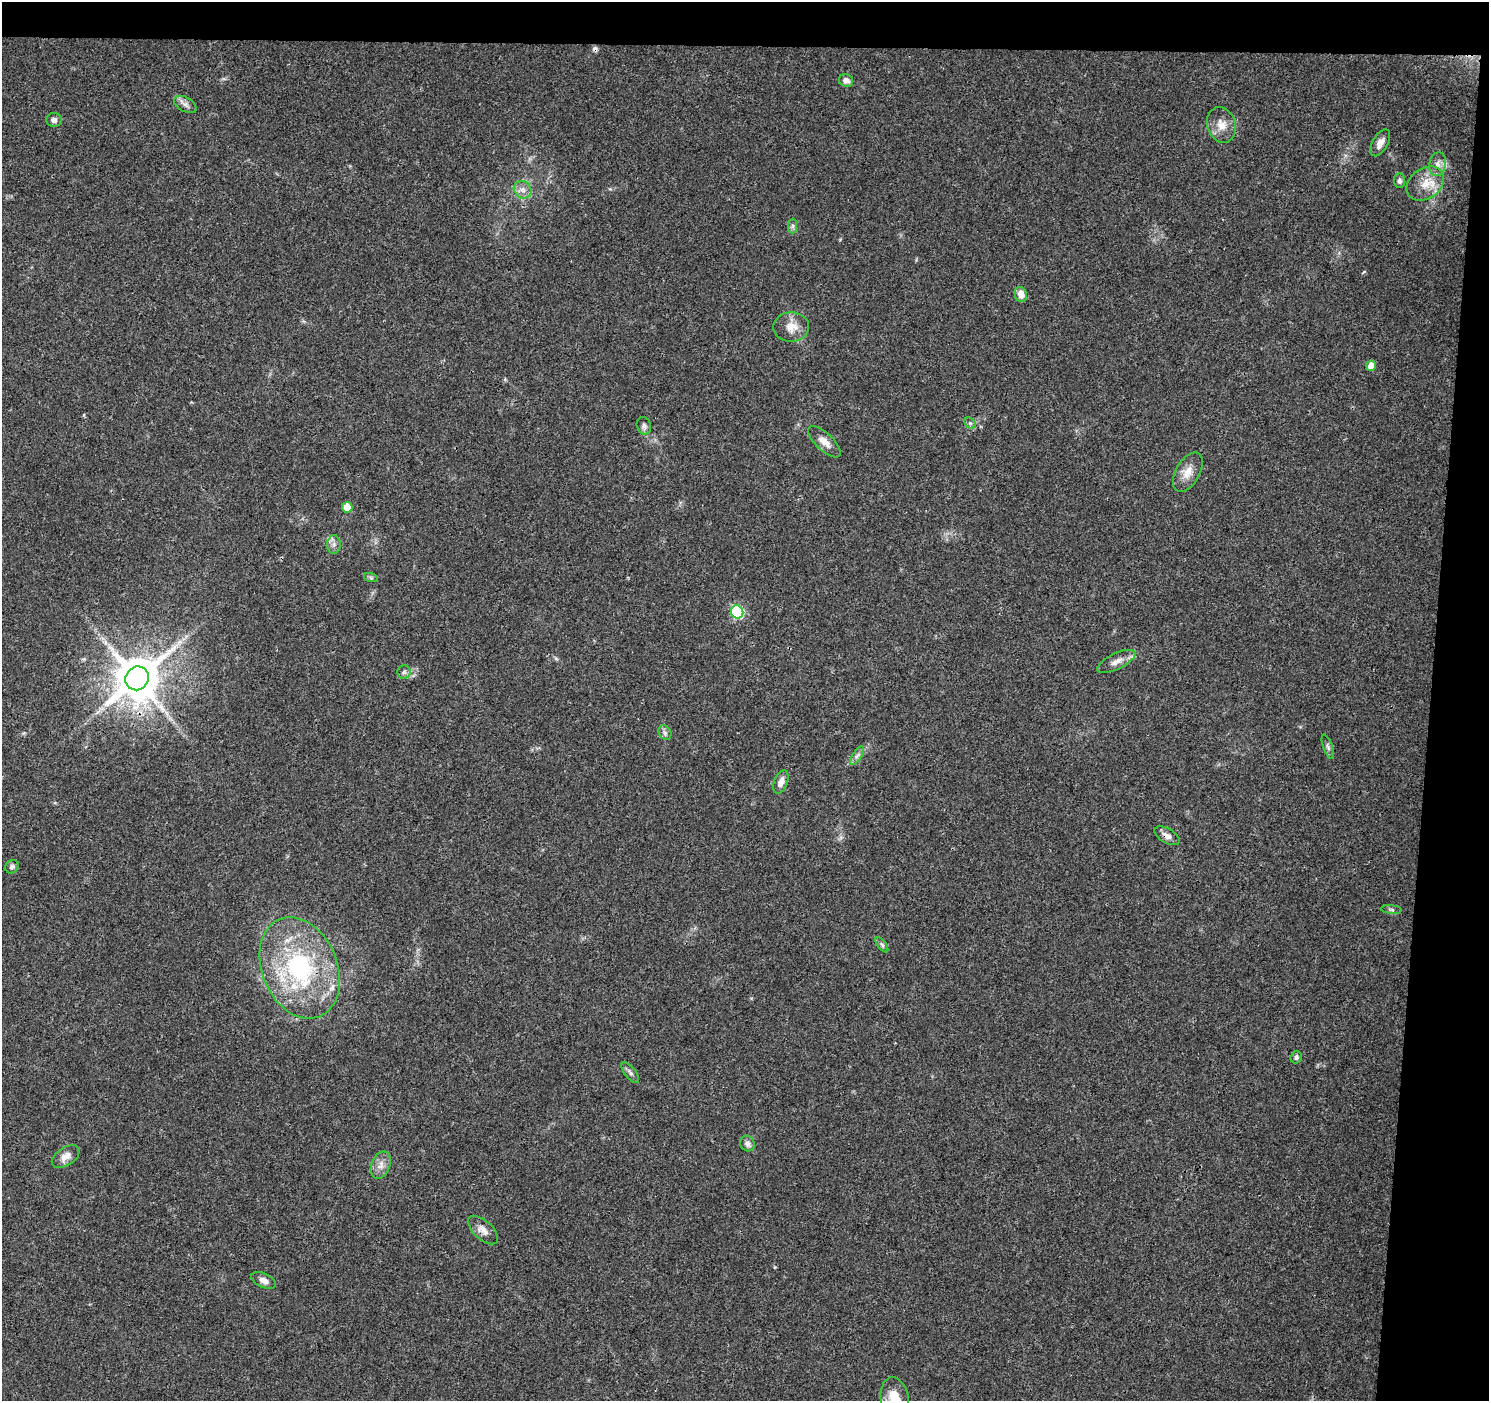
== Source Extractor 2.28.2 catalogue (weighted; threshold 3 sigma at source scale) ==
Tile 3 of 3 x 3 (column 3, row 1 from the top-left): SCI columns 2976-4462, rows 3028-4426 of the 4471 x 4709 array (HDU 1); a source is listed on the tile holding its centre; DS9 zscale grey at full resolution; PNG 1491 x 1403 px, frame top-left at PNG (2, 2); each listed source drawn as its Kron ellipse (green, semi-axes under 4 px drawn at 4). Shown black and unused: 7% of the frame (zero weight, under 3 of 4 exposures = <1% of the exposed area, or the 3 px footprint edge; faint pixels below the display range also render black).
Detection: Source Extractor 2.28.2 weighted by HDU 2 'WHT'; one run over the whole footprint, this tile lists its part. Background 0.0484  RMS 0.0039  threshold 0.0174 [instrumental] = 3 sigma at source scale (4.5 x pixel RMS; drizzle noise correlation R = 1.50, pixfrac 1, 0.0396/0.0396 arcsec/px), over >= 5 px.
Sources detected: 45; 1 cosmic-ray / hot-pixel residue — neither listed nor drawn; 3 inside a brighter listed object's ellipse — not listed separately; the other 41 listed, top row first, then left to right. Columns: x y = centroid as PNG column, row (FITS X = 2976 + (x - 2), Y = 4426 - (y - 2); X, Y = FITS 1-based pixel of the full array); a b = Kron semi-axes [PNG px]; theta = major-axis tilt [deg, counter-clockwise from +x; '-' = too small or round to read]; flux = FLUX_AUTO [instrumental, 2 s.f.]
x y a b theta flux
846 81 7 6 - 2
185 104 12 7 -30 1.8
54 120 7 7 - 1.6
1221 125 18 14 -72 5
1380 143 15 7 60 2.8
1438 164 12 8 79 2.4
1399 181 7 5 -87 1.1
1425 184 20 15 36 7.3
523 190 9 8 - 2.2
793 226 7 4 89 0.88
1021 294 7 6 - 3.7
791 327 18 15 -1 5.2
1371 366 5 5 - 6.6
970 423 6 5 - 0.74
644 426 9 7 -71 1.3
824 442 21 8 -44 3.7
1188 472 21 12 60 4.9
347 507 5 5 - 6.2
334 544 9 7 89 1.7
371 578 7 4 -19 0.63
737 612 6 6 - 44
1116 661 21 8 26 3.3
404 672 6 6 - 1
137 678 12 11 - 1800
665 733 8 6 -56 1
1328 747 13 4 -70 1.2
857 756 11 4 56 1.3
781 782 12 6 69 2.6
1167 836 14 7 -30 2.3
12 867 7 6 - 1.1
1391 909 10 4 -6 0.78
882 945 9 4 -54 0.81
300 968 52 37 -67 55
1296 1057 6 5 - 1
630 1072 12 5 -52 1.3
747 1144 8 7 - 1.6
66 1156 15 9 33 3.3
381 1165 14 9 68 3
483 1230 18 9 -42 3.2
264 1280 13 7 -25 2.3
895 1399 22 14 -81 12
Overlapping masked pixels (flux is a lower limit): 1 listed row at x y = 1167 836
Isophote crosses this tile's border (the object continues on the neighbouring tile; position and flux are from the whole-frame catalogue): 1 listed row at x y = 895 1399